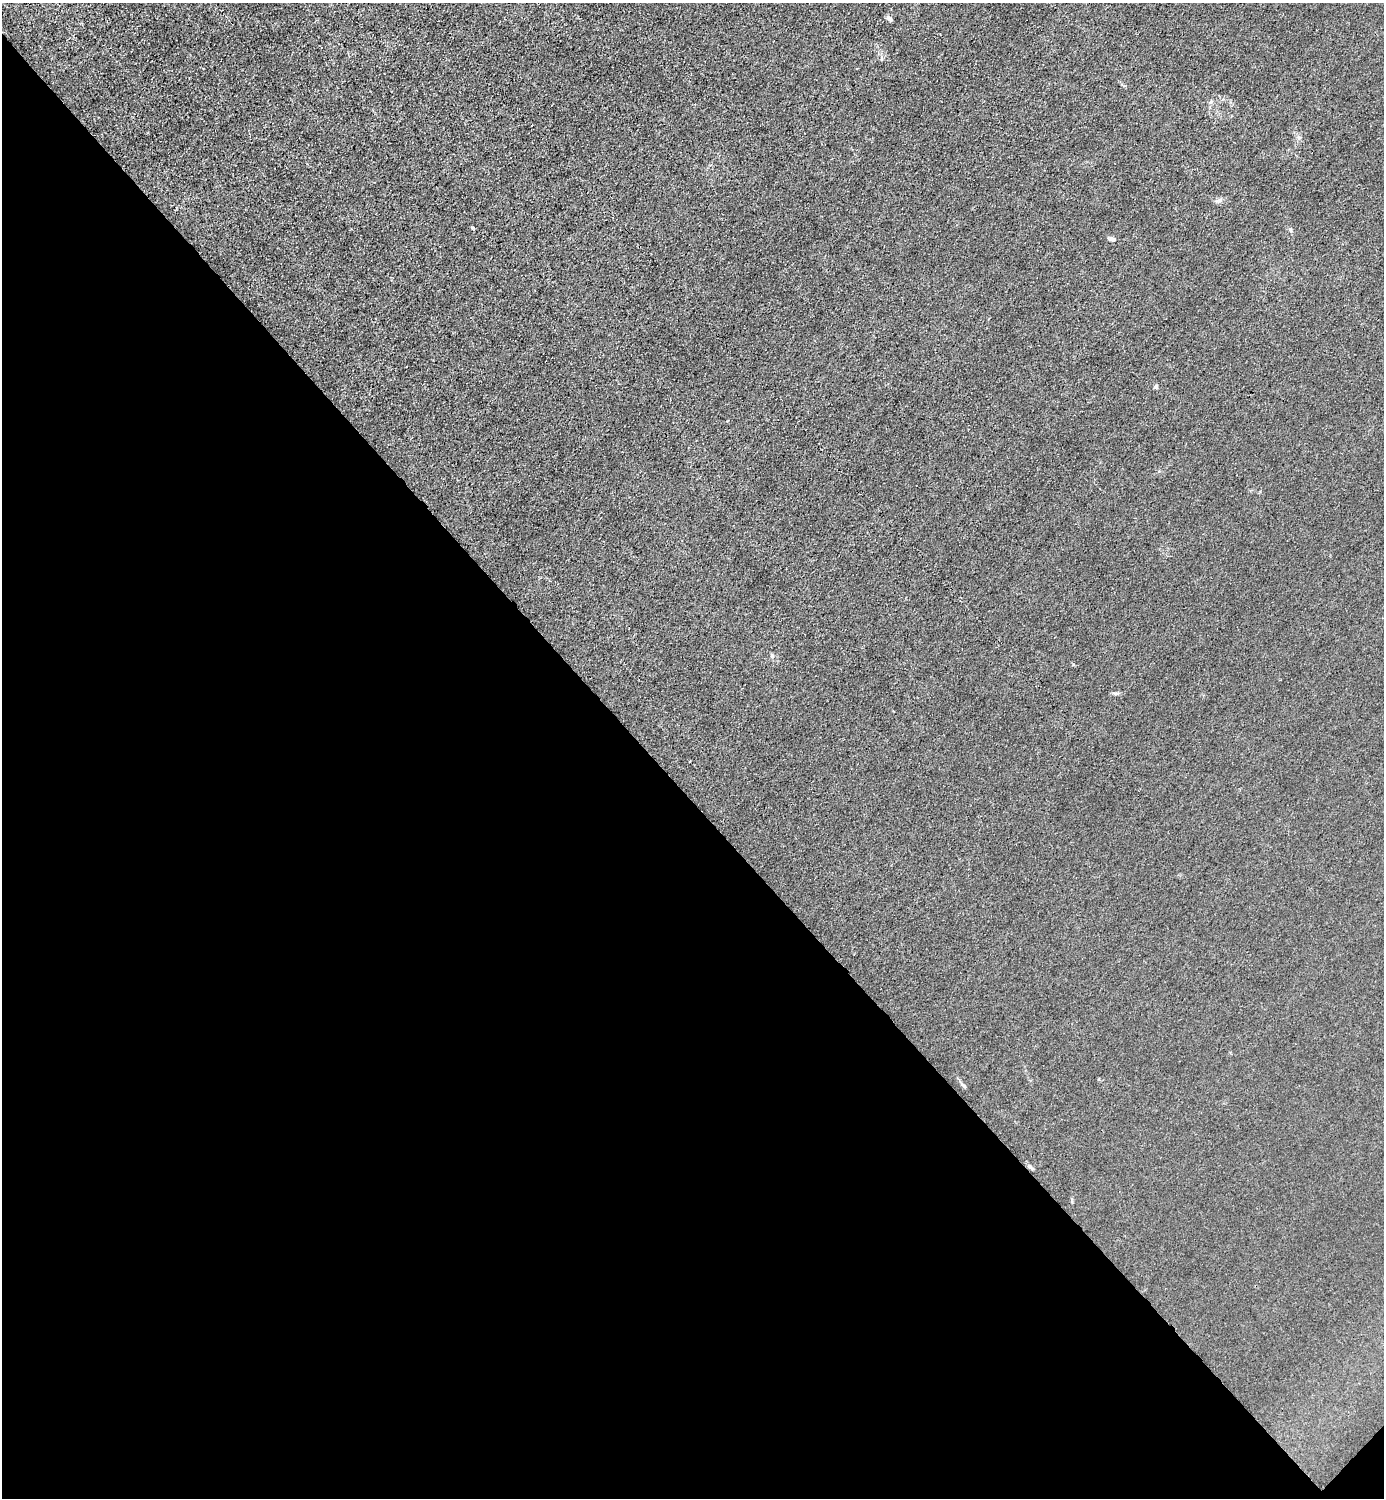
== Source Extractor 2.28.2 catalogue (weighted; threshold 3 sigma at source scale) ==
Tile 14 of 4 x 4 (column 2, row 4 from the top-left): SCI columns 1684-3065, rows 2-1497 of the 5985 x 5985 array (HDU 1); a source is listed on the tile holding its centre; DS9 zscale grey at full resolution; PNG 1386 x 1500 px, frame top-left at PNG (2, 3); no overlay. Shown black and unused: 47% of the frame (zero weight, under 3 of 4 exposures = <1% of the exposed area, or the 3 px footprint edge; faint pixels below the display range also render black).
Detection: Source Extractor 2.28.2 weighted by HDU 2 'WHT'; one run over the whole footprint, this tile lists its part. Background 0.0216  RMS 0.0063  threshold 0.0283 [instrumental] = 3 sigma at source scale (4.5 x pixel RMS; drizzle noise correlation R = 1.50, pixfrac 1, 0.05/0.05 arcsec/px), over >= 5 px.
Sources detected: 6; all 6 listed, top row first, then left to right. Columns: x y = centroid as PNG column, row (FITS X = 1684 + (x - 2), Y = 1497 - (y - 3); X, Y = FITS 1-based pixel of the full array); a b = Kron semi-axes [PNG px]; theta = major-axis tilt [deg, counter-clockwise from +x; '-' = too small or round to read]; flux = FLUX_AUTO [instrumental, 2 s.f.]
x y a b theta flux
889 19 9 4 -44 1.4
473 228 4 3 - 0.88
1112 239 8 5 -8 1.9
1156 387 5 4 - 1.2
964 1086 6 3 -71 0.79
1029 1166 7 4 -19 1.1